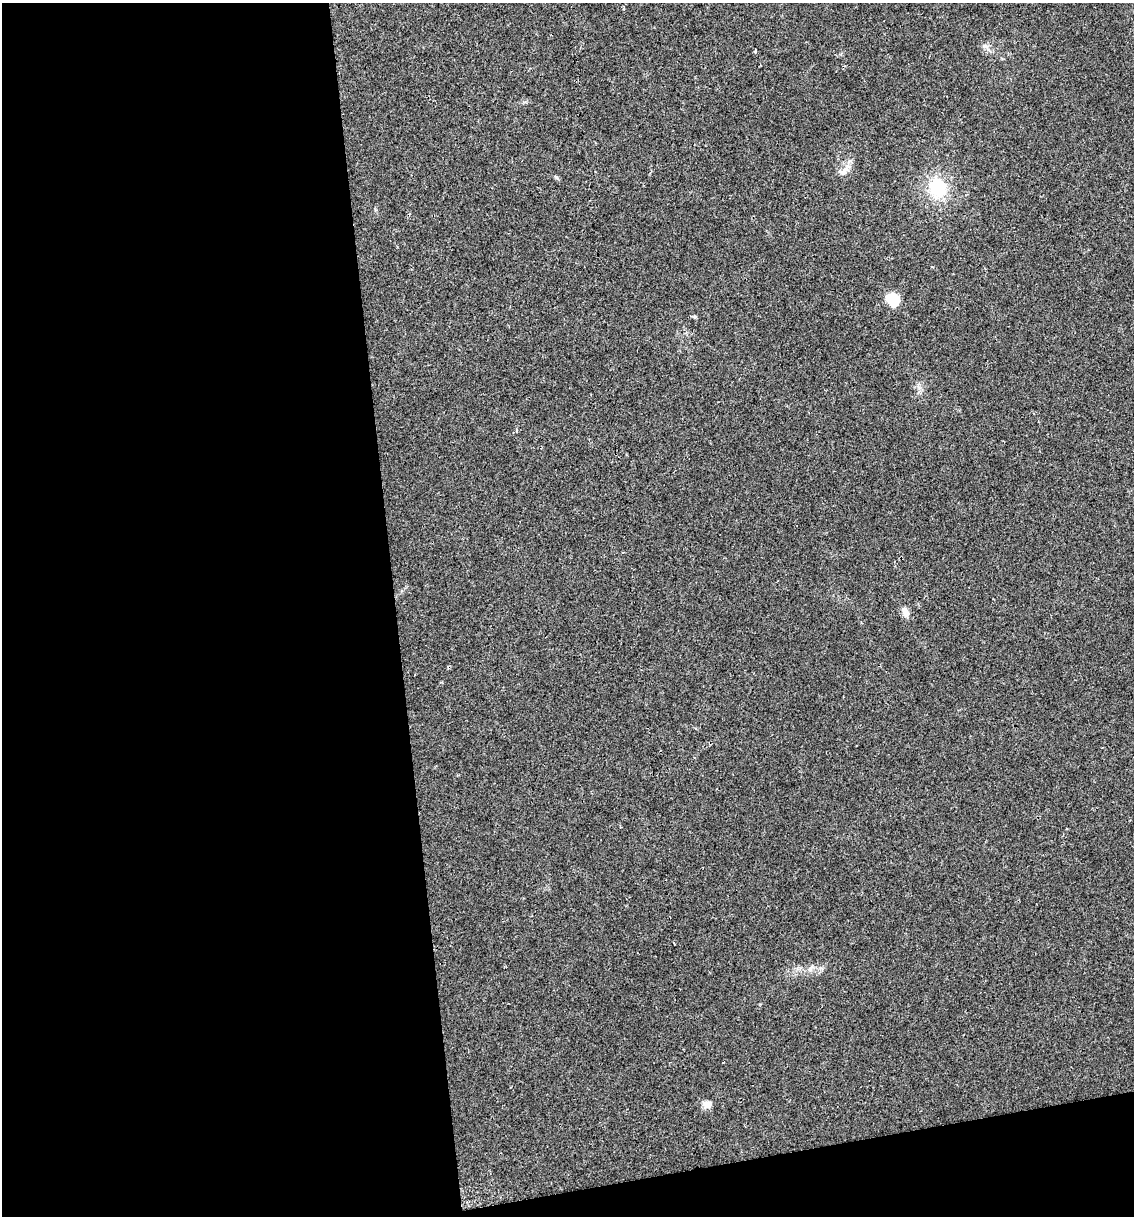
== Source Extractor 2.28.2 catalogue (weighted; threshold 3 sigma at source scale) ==
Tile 13 of 4 x 4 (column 1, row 4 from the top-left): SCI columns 72-1203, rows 1-1214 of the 4627 x 4856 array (HDU 1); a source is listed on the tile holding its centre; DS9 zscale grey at full resolution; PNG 1136 x 1218 px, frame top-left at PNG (2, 3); no overlay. Shown black and unused: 38% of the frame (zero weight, under 2 of 3 exposures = <1% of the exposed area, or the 3 px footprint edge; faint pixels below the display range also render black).
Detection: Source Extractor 2.28.2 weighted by HDU 2 'WHT'; one run over the whole footprint, this tile lists its part. Background 0.0176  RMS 0.0045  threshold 0.0202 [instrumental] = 3 sigma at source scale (4.5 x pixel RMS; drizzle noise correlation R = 1.50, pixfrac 1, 0.0396/0.0396 arcsec/px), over >= 5 px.
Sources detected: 9; all 9 listed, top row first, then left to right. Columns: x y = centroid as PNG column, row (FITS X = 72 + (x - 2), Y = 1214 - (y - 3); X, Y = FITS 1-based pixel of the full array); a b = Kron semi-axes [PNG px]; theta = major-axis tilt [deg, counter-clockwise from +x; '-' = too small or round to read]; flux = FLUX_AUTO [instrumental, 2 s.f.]
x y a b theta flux
624 8 5 3 - 0.44
984 46 8 5 -11 1.2
755 51 4 3 - 0.6
844 171 17 8 37 3.6
938 188 23 19 -75 21
893 299 16 12 -34 10
516 430 5 3 - 0.6
905 612 16 8 -67 3
707 1104 12 8 -1 3